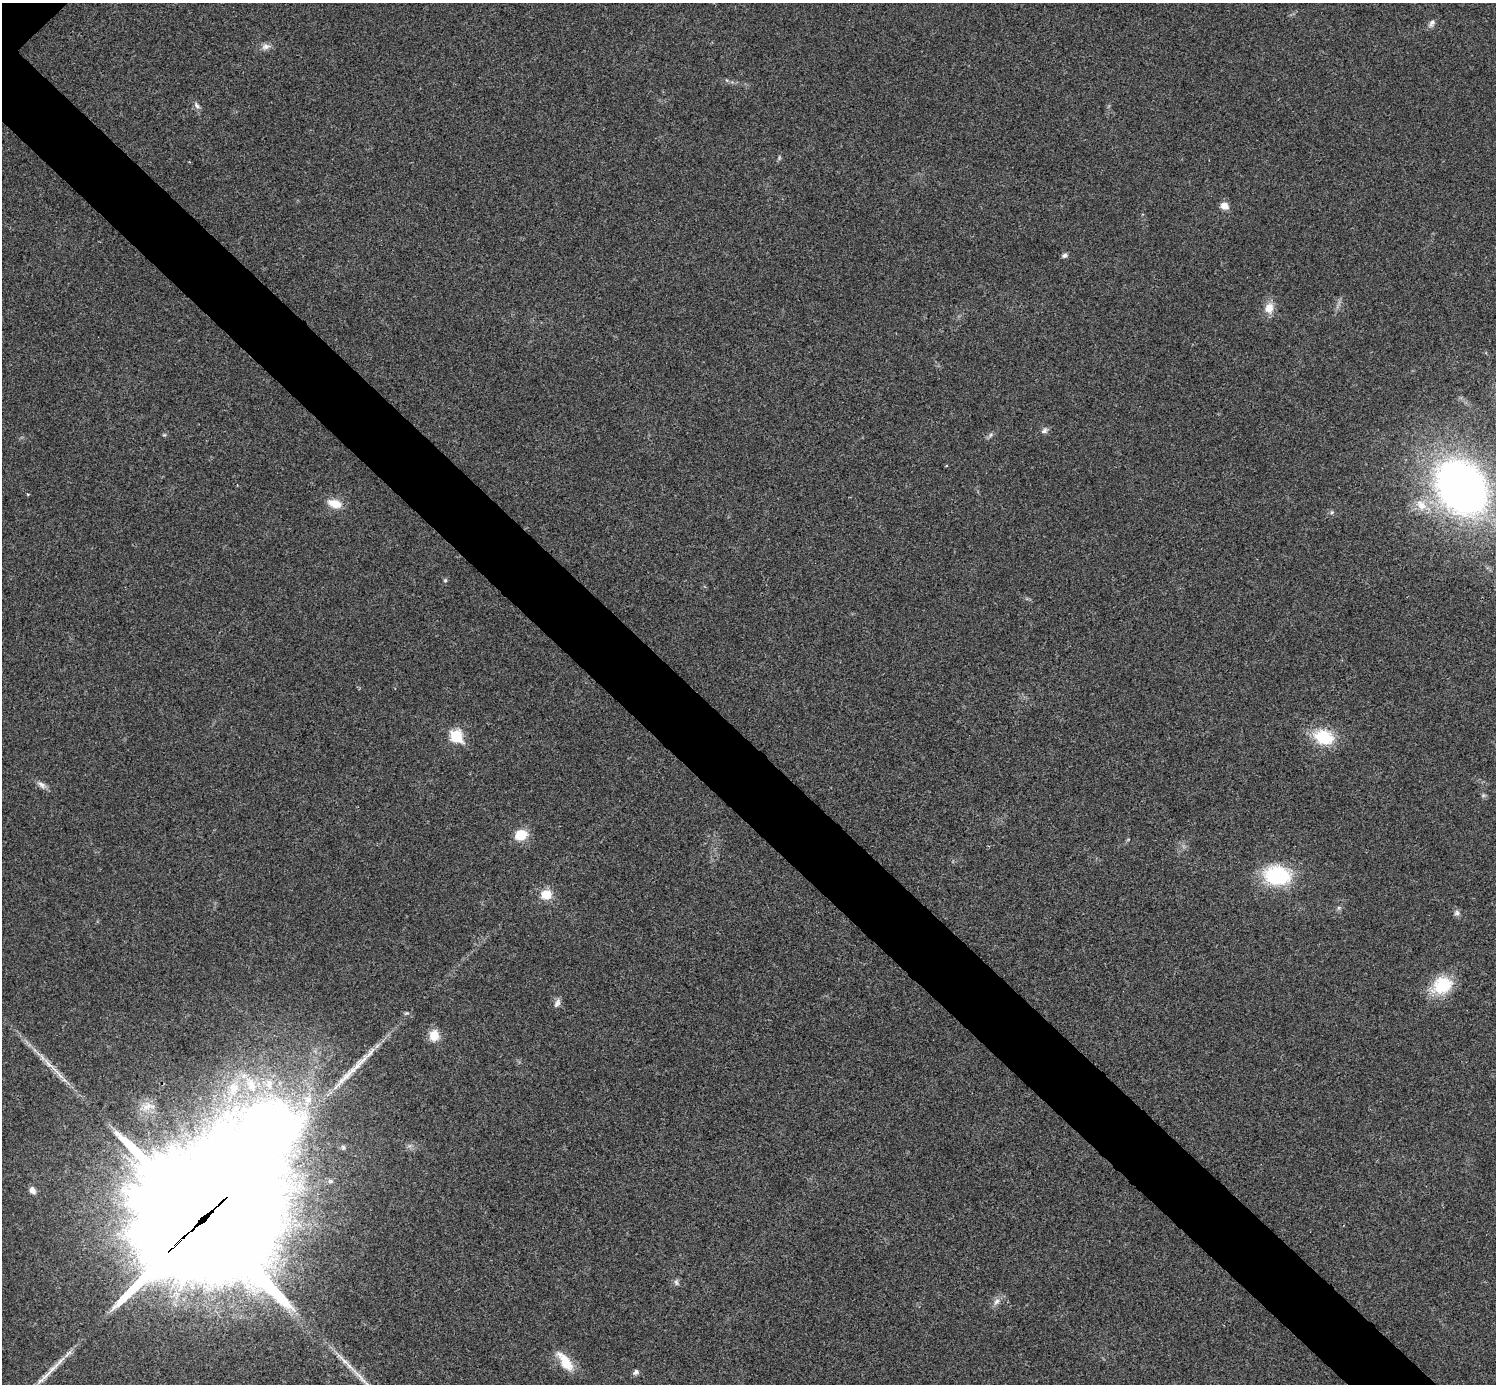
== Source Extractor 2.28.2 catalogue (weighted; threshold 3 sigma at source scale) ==
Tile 6 of 4 x 4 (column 2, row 2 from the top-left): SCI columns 1500-2993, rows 3063-4444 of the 5983 x 5983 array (HDU 1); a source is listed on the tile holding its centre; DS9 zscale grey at full resolution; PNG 1498 x 1386 px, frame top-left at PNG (2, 3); no overlay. Shown black and unused: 6% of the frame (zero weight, under 3 of 4 exposures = <1% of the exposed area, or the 3 px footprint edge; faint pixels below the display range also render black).
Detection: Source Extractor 2.28.2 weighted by HDU 2 'WHT'; one run over the whole footprint, this tile lists its part. Background 0.0194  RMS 0.004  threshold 0.0179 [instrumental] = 3 sigma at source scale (4.5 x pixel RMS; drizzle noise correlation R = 1.50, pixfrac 1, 0.05/0.05 arcsec/px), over >= 5 px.
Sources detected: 39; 2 long thin detections or spike segments (spike, bleed or trail) — not listed; the other 37 listed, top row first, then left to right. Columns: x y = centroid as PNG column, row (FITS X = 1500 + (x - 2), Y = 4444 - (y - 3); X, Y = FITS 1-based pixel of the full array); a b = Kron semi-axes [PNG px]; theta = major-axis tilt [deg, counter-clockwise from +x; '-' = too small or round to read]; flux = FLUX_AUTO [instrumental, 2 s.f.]
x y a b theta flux
1432 23 11 6 59 1.5
266 46 9 7 0 1.8
197 105 10 6 -59 1.3
1224 206 9 7 -21 3.2
1065 255 7 5 33 1
1269 308 13 11 77 4.3
1044 431 9 6 42 1.2
990 435 7 4 70 0.66
1461 487 43 33 -53 260
335 504 16 9 -17 5.9
1421 505 17 11 -43 5.5
1332 512 5 5 - 0.66
445 580 5 4 - 0.52
456 736 7 6 - 32
1324 737 19 14 -19 17
41 785 12 7 -40 1.8
521 835 13 11 21 7.7
1277 876 24 17 -6 33
546 894 11 10 - 6.6
1339 908 6 5 - 0.81
1457 913 7 7 - 1.2
1442 985 24 20 24 15
557 1003 13 6 65 1.5
434 1035 13 11 84 5.3
48 1063 23 6 -48 4.2
347 1076 37 7 43 7.8
269 1084 18 12 -78 8.2
251 1085 27 14 -66 14
234 1088 19 13 77 9.7
308 1099 12 11 - 4.5
232 1145 12 10 -46 150
32 1190 8 6 -55 2
203 1219 58 44 45 19000
676 1282 8 6 -73 1
996 1301 10 7 40 1.9
565 1362 26 11 -55 8.4
636 1372 8 6 48 1.1
Overlapping masked pixels (flux is a lower limit): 1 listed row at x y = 203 1219
Isophote crosses this tile's border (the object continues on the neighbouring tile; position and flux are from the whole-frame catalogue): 1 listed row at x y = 1461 487